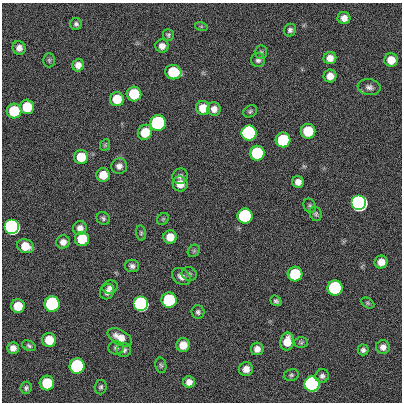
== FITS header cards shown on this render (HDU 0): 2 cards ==
NAXIS1  =                  400
NAXIS2  =                  400

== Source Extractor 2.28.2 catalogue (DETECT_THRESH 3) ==
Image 400 x 400 px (HDU 0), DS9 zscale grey, 1 PNG px = 1 image px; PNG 404 x 404 px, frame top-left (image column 1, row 400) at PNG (2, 3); each listed source drawn as its Kron ellipse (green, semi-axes under 4 px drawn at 4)
Background 0.613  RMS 34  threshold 101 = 3 sigma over >= 5 px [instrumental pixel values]
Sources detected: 87; all 87 listed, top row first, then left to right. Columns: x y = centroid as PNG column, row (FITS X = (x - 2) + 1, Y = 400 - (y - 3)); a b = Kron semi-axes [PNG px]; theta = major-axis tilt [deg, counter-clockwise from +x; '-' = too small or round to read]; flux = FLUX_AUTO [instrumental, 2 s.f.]
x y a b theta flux
344 18 6 6 - 1.6e+04
76 24 6 6 - 5.6e+03
201 26 6 4 -18 3.0e+03
290 30 6 6 - 6.3e+03
168 35 6 5 - 4.3e+03
162 46 6 6 - 1.3e+04
19 48 7 6 - 1.2e+04
261 52 7 6 - 4.7e+03
330 58 6 6 - 1.7e+04
49 60 7 5 -89 4.1e+03
258 60 7 7 - 6.6e+03
391 60 6 6 - 3.1e+04
78 65 6 6 - 1.4e+04
173 72 8 7 - 1.2e+05
330 76 6 6 - 1.9e+04
369 87 11 8 -8 1.0e+04
134 94 7 7 - 1.2e+05
117 99 7 7 - 4.8e+04
27 107 7 7 - 7.3e+04
203 108 7 7 - 3.9e+04
214 109 7 6 - 1.3e+04
14 111 7 7 - 1.2e+05
250 111 7 5 33 4.6e+03
158 123 7 7 - 1.0e+06
308 131 7 7 - 9.0e+04
145 132 8 7 - 5.0e+04
249 133 7 7 - 3.5e+06
283 140 7 7 - 2.1e+05
105 145 6 5 - 3.2e+03
257 153 7 7 - 2.1e+05
81 157 7 7 - 5.7e+04
119 166 8 7 - 1.1e+04
103 175 7 6 - 3.4e+04
180 176 8 7 - 7.6e+03
298 182 6 6 - 1.4e+04
180 184 8 7 - 2.4e+04
359 203 7 7 - 1.1e+07
310 206 7 6 - 5.2e+03
316 214 7 6 - 4.8e+03
245 216 7 7 - 5.4e+05
103 218 7 6 - 5.1e+03
163 219 6 5 - 3.5e+03
12 227 7 7 - 2.9e+06
80 228 7 7 - 1.3e+04
141 233 7 5 -81 3.8e+03
170 237 7 6 - 2.8e+04
82 239 7 7 - 7.7e+04
63 242 7 6 - 1.3e+04
25 246 9 6 -22 3.7e+04
194 251 7 5 45 3.9e+03
381 262 6 6 - 2.0e+04
132 266 7 6 - 7.6e+03
189 274 8 6 -29 5.9e+03
295 274 7 7 - 1.4e+05
181 277 10 7 -38 1.3e+04
110 287 8 6 17 9.3e+03
335 288 7 7 - 5.7e+05
107 292 8 7 - 1.0e+04
169 300 7 7 - 3.1e+05
276 301 6 4 -38 5.3e+03
368 303 7 4 -27 4.1e+03
52 304 8 7 - 6.1e+05
141 304 7 7 - 2.1e+06
18 306 7 7 - 5.0e+04
198 312 6 6 - 5.7e+03
120 337 13 7 -29 2.5e+04
49 340 7 7 - 4.8e+04
287 341 9 7 78 3.4e+04
301 342 7 5 -1 4.0e+03
183 345 7 6 - 2.8e+04
29 346 7 5 -27 5.0e+03
383 347 7 7 - 1.1e+04
13 348 6 6 - 1.3e+04
116 348 7 6 - 6.0e+03
257 349 6 6 - 1.3e+04
124 350 7 7 - 6.6e+03
363 350 5 5 - 6.9e+03
161 365 8 5 -77 4.5e+03
77 366 7 7 - 5.2e+05
246 369 7 6 - 1.6e+04
291 375 7 6 - 4.4e+03
322 376 7 6 - 7.5e+03
189 382 6 6 - 1.5e+04
47 383 7 7 - 9.9e+04
312 384 7 7 - 5.5e+06
101 387 7 6 - 4.9e+03
26 388 6 5 - 5.3e+03